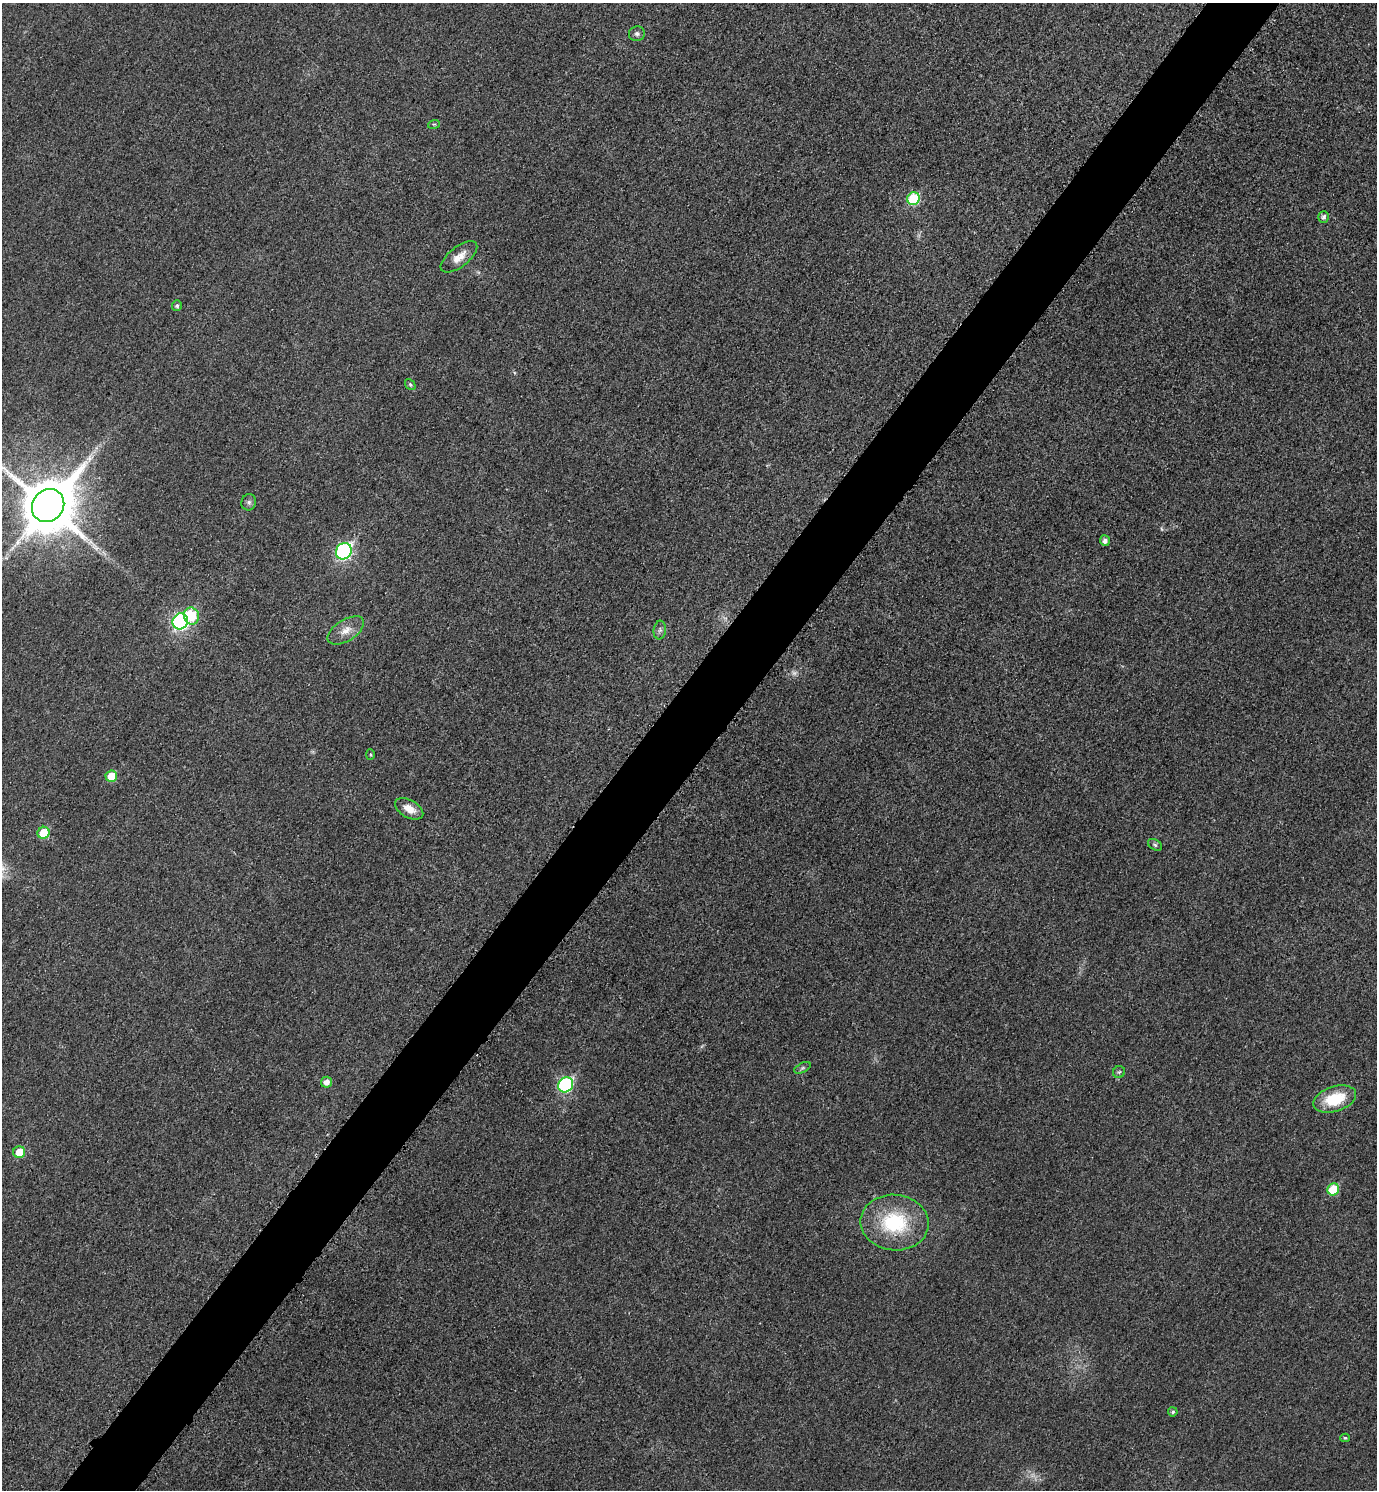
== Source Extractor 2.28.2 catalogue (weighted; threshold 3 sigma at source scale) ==
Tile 7 of 4 x 4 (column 3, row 2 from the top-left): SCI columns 2922-4296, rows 2999-4486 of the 5988 x 5986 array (HDU 1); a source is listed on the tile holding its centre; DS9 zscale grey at full resolution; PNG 1379 x 1492 px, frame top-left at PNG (2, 3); each listed source drawn as its Kron ellipse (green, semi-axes under 4 px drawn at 4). Shown black and unused: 5% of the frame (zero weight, under 3 of 5 exposures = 2% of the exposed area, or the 3 px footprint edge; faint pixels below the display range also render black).
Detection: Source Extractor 2.28.2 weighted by HDU 2 'WHT'; one run over the whole footprint, this tile lists its part. Background 0.0321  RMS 0.0055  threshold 0.0249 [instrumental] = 3 sigma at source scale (4.5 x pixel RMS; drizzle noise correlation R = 1.50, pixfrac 1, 0.05/0.05 arcsec/px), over >= 5 px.
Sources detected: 33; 2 too faint to see at this stretch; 1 cosmic-ray / hot-pixel residue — neither listed nor drawn; the other 30 listed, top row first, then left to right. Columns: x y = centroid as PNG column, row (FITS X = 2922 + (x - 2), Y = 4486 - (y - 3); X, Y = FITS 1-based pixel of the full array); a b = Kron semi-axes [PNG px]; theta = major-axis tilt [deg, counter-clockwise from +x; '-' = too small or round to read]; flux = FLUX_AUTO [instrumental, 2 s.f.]
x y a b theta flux
637 34 8 7 - 1.7
434 124 6 3 16 0.65
913 199 6 6 - 33
1323 217 6 5 - 1.4
459 257 22 10 38 6.6
177 306 5 5 - 1.2
410 385 6 4 -49 0.92
249 502 8 7 - 1.6
48 506 17 15 50 3500
1105 541 5 5 - 2.3
344 551 9 7 53 99
191 616 8 7 - 17
180 621 8 7 - 110
346 630 20 10 32 6.3
660 630 9 6 84 1.8
370 754 5 4 - 0.7
111 776 6 5 - 12
409 809 15 8 -30 6.8
44 833 6 6 - 16
1155 845 7 5 -30 1.1
802 1068 9 5 27 1.2
1119 1072 6 6 - 1
326 1082 5 5 - 3.8
566 1085 8 7 - 68
1335 1099 22 12 18 21
19 1152 6 6 - 12
1333 1189 6 5 - 23
895 1223 34 28 -6 41
1173 1412 5 4 - 0.96
1345 1438 5 4 - 0.81
Isophote crosses this tile's border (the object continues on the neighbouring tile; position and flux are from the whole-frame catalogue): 1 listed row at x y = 48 506